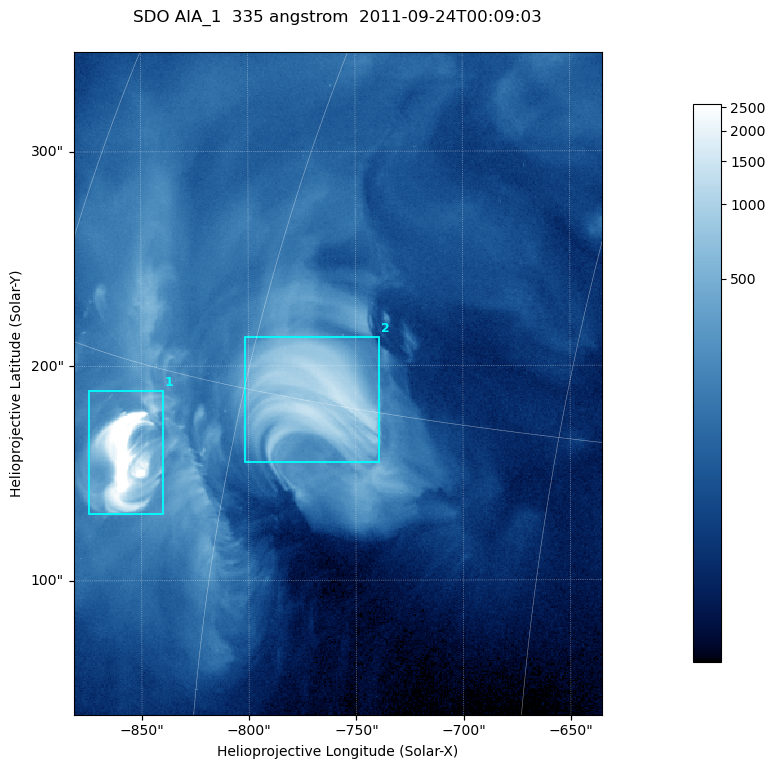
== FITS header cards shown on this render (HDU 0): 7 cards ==
TELESCOP= 'SDO     '           /
INSTRUME= 'AIA_1   '           /
WAVELNTH=                  335 /
WAVEUNIT= 'angstrom'           /
DATE-OBS= '2011-09-24T00:09:03.62' /
CTYPE1  = 'HPLN-TAN'           /
CTYPE2  = 'HPLT-TAN'           /

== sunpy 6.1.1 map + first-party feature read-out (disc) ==
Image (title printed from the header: SDO AIA_1  335 angstrom  2011-09-24T00:09:03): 410 x 514 px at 0.601 arcsec/px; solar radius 956 arcsec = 1592 px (partial field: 2.6% of the solar disc is inside the frame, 100% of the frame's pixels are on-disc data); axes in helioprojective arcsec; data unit not stated in the header (colour bar unlabelled)
Pointing: header CRPIX1/2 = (2042.06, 2043.86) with CRVAL1/2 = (0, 0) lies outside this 410 x 514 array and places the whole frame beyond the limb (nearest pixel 1.41 R_sun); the SolarSoft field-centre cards XCEN/YCEN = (-758.3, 191.8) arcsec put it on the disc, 1309 arcsec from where CRPIX/CRVAL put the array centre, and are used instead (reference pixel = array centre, CRVAL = XCEN/YCEN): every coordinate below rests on XCEN/YCEN
Orientation: roll -0.143 deg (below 1 deg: not rotated)
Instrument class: DISC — disc imager (sunpy class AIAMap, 335 A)
Bright regions (active regions / flare kernels): reference = the on-disc median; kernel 3 px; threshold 5 sigma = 386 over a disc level ~92.8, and >= 1.15x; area >= 210 px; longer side >= 5 px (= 3 arcsec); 2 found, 2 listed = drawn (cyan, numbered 1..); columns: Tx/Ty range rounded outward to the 2 arcsec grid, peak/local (2 s.f.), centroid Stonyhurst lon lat
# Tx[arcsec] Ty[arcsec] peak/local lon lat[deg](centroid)
1 -876..-840 130..190 124 -66 +12
2 -802..-738 154..214 15 -56 +15